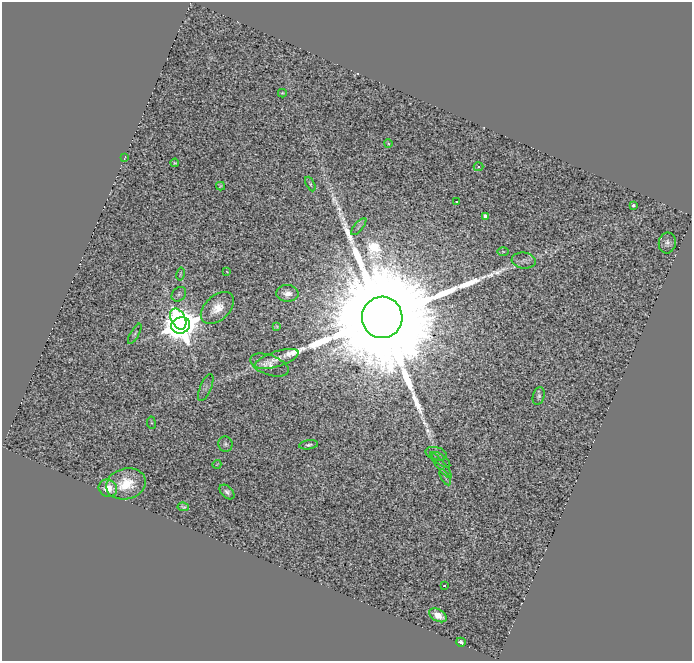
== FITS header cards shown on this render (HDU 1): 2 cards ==
NAXIS1  =                  690
NAXIS2  =                  659

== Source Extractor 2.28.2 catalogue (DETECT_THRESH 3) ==
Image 690 x 659 px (HDU 1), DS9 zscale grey, 1 PNG px = 1 image px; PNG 694 x 663 px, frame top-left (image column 1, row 659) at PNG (2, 2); each listed source drawn as its Kron ellipse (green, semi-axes under 4 px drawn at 4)
Background 0.731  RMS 0.19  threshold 0.561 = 3 sigma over >= 5 px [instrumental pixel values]
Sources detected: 43; all 43 listed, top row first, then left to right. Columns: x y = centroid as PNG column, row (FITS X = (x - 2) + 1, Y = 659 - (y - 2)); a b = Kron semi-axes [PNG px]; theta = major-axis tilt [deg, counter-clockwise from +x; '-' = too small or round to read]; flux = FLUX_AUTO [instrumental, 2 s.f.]
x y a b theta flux
282 93 4 3 - 14
388 144 4 3 - 14
125 158 4 2 - 5.2
175 163 4 3 - 15
479 167 5 4 - 18
310 184 8 4 -63 20
221 186 4 3 - 16
456 202 3 3 - 26
633 205 4 3 - 23
486 216 4 4 - 58
359 227 10 3 50 21
667 243 10 8 82 54
503 251 5 3 - 11
524 261 12 8 -7 47
227 272 3 2 - 7.5
180 274 7 2 79 13
287 293 11 8 -4 94
179 294 8 6 46 30
217 308 19 12 43 210
382 317 21 20 - 900000
178 319 11 7 -62 1900
181 325 9 8 - 31000
277 326 4 3 - 15
135 334 11 4 59 23
277 359 22 7 18 100
269 365 20 10 -20 120
206 387 14 5 67 29
539 396 9 6 73 31
151 423 6 3 -82 13
225 444 8 7 - 32
309 445 9 4 8 31
436 454 11 6 -14 41
441 460 11 5 -39 33
217 464 4 3 - 7.6
441 465 16 4 -51 41
445 477 9 3 -60 25
126 484 20 15 14 340
108 488 9 8 - 190
227 492 9 5 -44 40
183 507 6 4 -8 21
444 586 3 3 - 93
438 615 9 6 -30 150
461 642 5 4 - 37